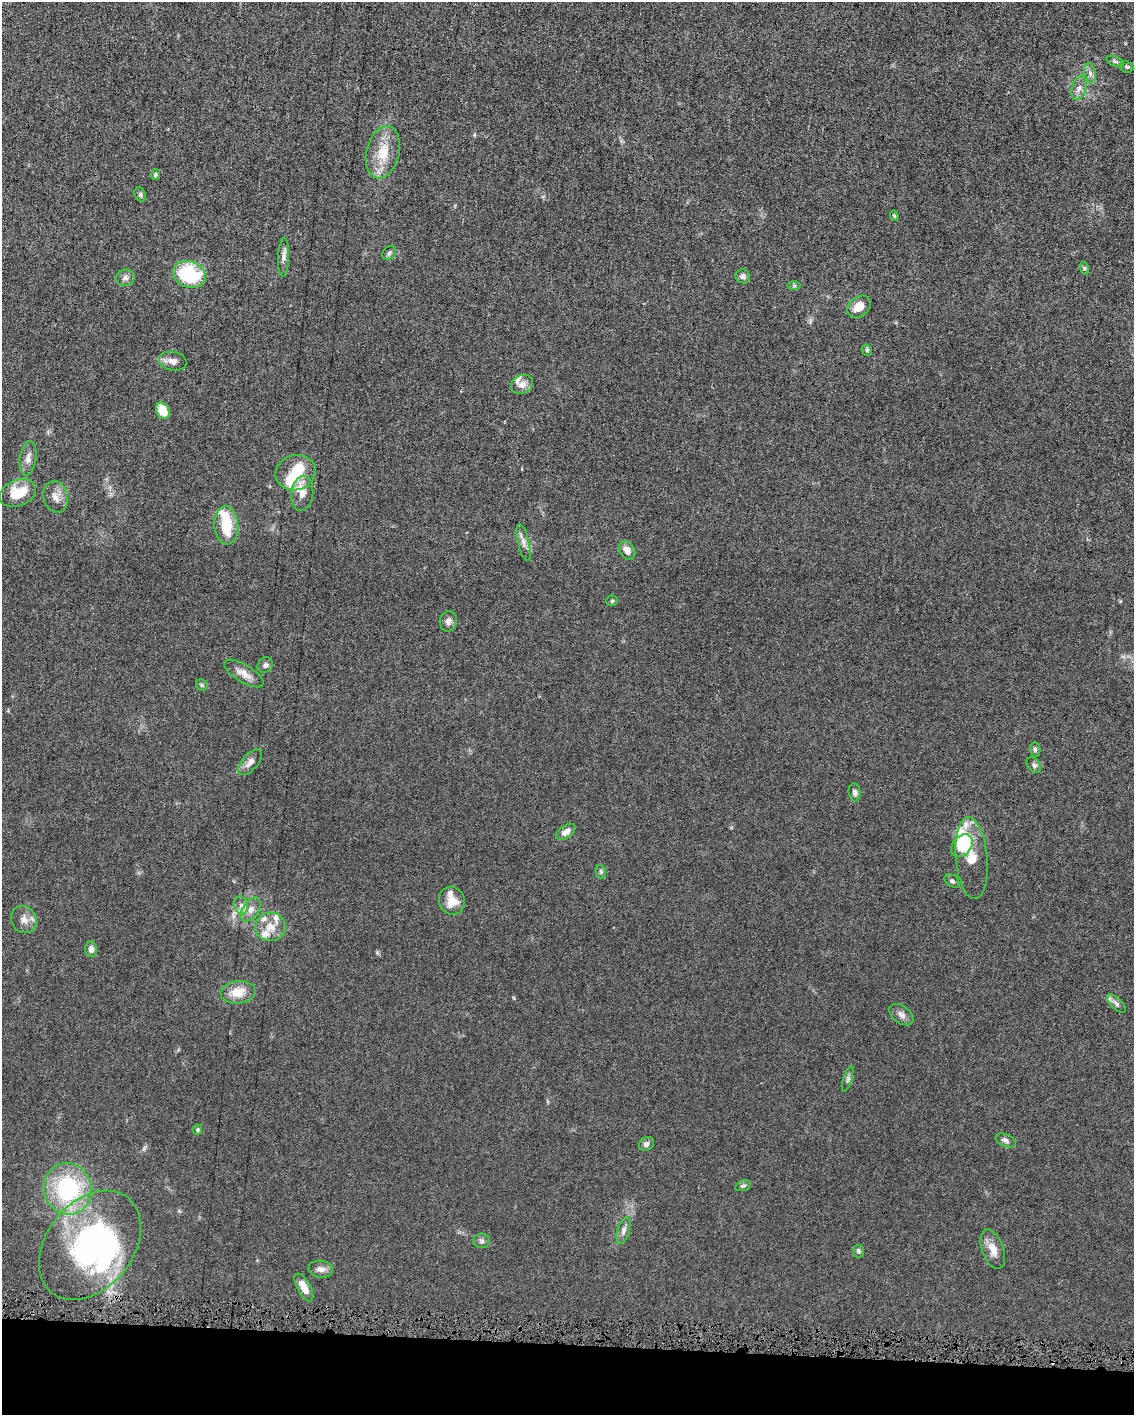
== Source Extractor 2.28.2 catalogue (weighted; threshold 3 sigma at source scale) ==
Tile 11 of 4 x 3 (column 3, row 3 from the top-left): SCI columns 2267-3398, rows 112-1524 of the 4531 x 4566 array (HDU 1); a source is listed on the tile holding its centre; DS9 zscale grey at full resolution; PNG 1136 x 1417 px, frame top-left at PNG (2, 2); each listed source drawn as its Kron ellipse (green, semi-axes under 4 px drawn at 4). Shown black and unused: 5% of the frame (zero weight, under 4 of 8 exposures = <1% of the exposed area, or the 3 px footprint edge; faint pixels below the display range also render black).
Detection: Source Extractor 2.28.2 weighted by HDU 2 'WHT'; one run over the whole footprint, this tile lists its part. Background 0.0155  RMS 0.0023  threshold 0.00928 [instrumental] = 3 sigma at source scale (4.09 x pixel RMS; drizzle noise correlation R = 1.36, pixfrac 0.8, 0.05/0.05 arcsec/px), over >= 5 px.
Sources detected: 76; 6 inside a brighter object's white glare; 1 cosmic-ray / hot-pixel residue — neither listed nor drawn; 5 inside a brighter listed object's ellipse — not listed separately; the other 64 listed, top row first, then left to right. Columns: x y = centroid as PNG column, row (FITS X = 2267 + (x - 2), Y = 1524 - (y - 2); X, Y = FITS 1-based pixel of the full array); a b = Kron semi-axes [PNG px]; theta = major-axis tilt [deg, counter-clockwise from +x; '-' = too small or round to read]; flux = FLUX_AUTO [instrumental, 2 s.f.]
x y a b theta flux
1115 61 9 4 -19 0.44
1127 67 7 5 -25 0.37
1090 73 10 5 -77 0.82
1079 88 12 7 73 1.2
383 152 26 16 75 5.5
155 175 5 4 - 0.36
140 194 7 5 -63 0.4
894 216 5 4 - 0.27
389 253 8 6 46 0.49
283 257 19 5 87 1.1
1084 268 6 4 -71 0.33
189 274 17 13 -22 15
743 276 7 7 - 0.93
125 278 9 8 - 0.87
794 286 7 4 1 0.33
859 307 13 9 39 2.7
867 350 6 4 -49 0.33
173 361 14 9 -11 1.4
522 385 11 9 25 1.5
163 411 8 6 -62 4.8
28 458 17 8 82 1.4
296 473 20 17 17 6
18 493 19 13 23 5.8
302 493 18 11 83 2.5
56 497 16 12 -75 2
226 525 19 12 -86 6.2
524 543 19 5 -76 1.2
627 550 10 7 -55 1.5
612 601 5 5 - 0.29
448 621 10 9 - 0.89
265 665 8 7 - 0.62
244 673 22 9 -31 2
202 685 6 5 - 0.32
1035 750 7 5 -89 0.42
250 762 16 8 49 1.3
1034 765 9 6 -52 0.57
855 792 9 6 -83 0.68
566 832 11 6 35 1.5
962 846 13 9 49 9.6
972 858 41 16 -85 5
601 872 7 5 -77 0.37
952 881 8 5 -36 0.51
452 901 14 12 -62 2.8
241 905 9 6 -74 0.87
251 910 13 8 57 1.4
24 920 14 12 -59 1.8
270 927 15 14 - 3
91 949 8 6 88 1.1
238 992 17 11 5 3.5
1116 1004 12 5 -44 0.75
901 1015 14 8 -38 1.1
848 1079 13 2 73 0.38
197 1130 5 5 - 0.34
1006 1140 10 6 -23 0.75
646 1144 8 6 35 0.73
743 1186 8 5 15 0.44
68 1189 26 24 -75 22
623 1231 14 6 73 0.96
482 1241 8 7 - 0.63
90 1245 61 43 51 56
993 1249 20 10 -70 2.6
859 1251 6 5 - 0.4
321 1269 12 8 -9 1.2
304 1287 15 6 -62 2.3